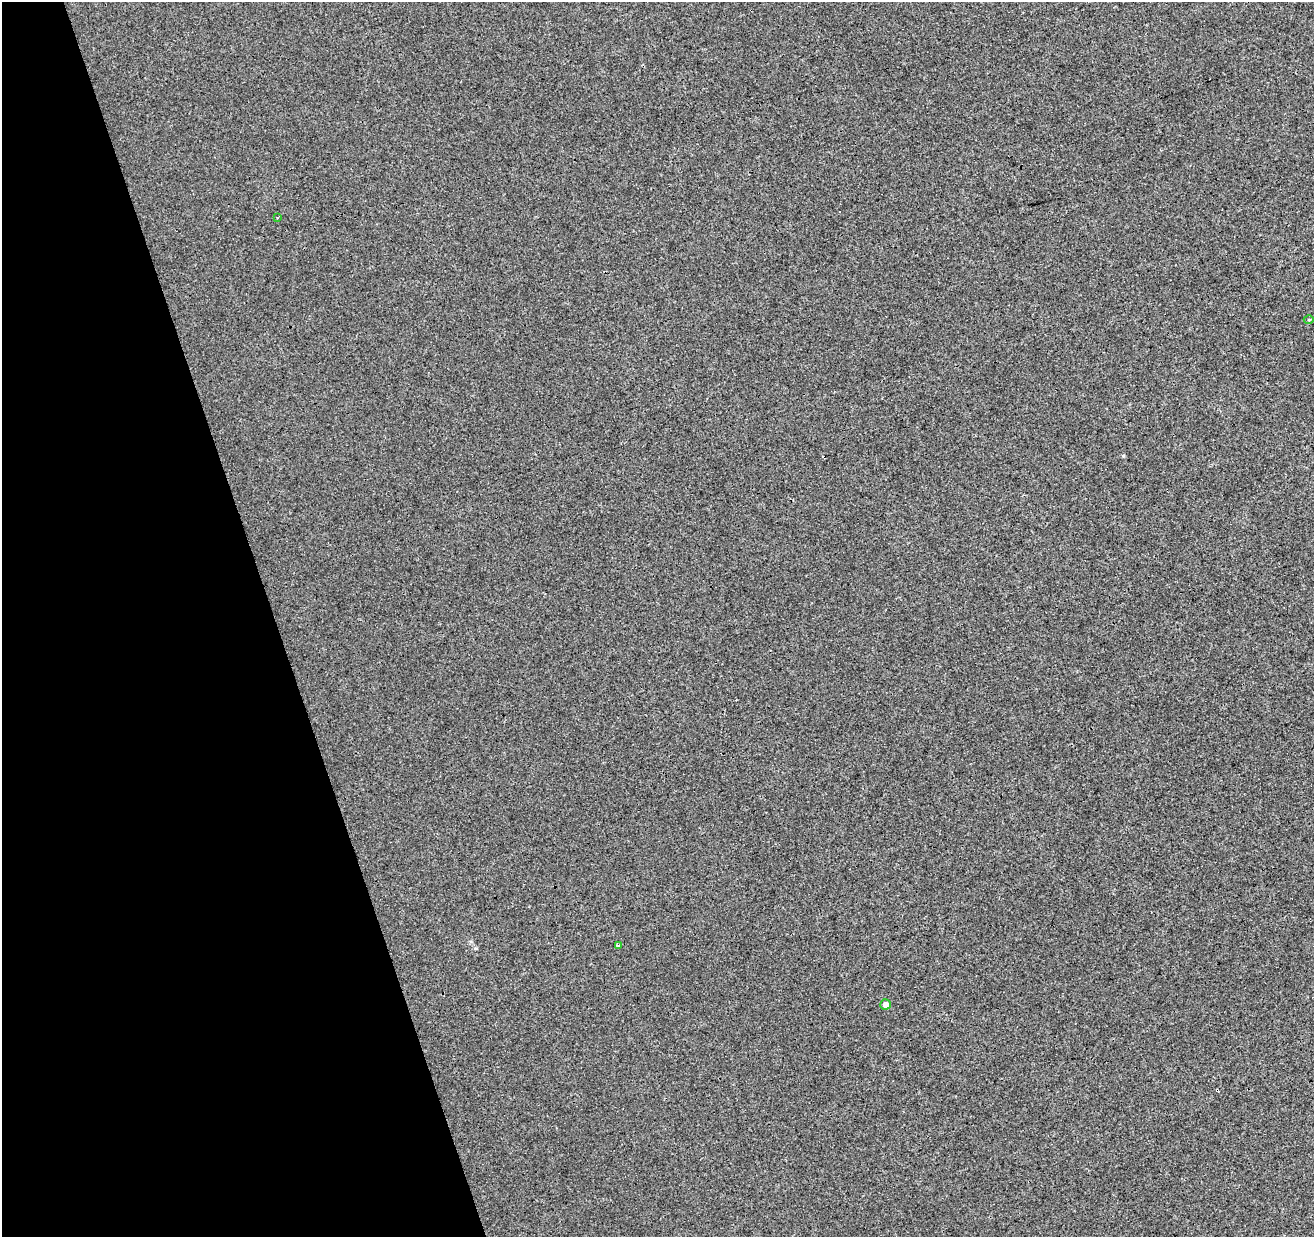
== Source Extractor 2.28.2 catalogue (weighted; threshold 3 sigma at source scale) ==
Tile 5 of 4 x 4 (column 1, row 2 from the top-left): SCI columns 58-1369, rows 2596-3830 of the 5363 x 5139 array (HDU 1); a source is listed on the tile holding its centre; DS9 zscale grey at full resolution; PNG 1316 x 1239 px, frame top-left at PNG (2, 2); each listed source drawn as its Kron ellipse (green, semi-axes under 4 px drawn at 4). Shown black and unused: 21% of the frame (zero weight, under 3 of 4 exposures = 5% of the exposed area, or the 3 px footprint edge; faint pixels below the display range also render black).
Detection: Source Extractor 2.28.2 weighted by HDU 2 'WHT'; one run over the whole footprint, this tile lists its part. Background 0.00135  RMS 0.0036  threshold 0.0163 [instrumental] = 3 sigma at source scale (4.5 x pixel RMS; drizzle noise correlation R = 1.50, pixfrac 1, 0.0396/0.0396 arcsec/px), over >= 5 px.
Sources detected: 6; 2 cosmic-ray / hot-pixel residue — neither listed nor drawn; the other 4 listed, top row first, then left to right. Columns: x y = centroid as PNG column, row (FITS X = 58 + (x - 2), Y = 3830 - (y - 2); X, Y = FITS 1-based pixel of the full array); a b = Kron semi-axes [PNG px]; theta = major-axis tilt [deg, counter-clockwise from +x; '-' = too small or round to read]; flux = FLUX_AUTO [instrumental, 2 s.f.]
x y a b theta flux
277 217 3 2 - 0.49
1309 320 5 3 - 0.34
618 946 3 3 - 0.35
886 1004 5 5 - 2.1